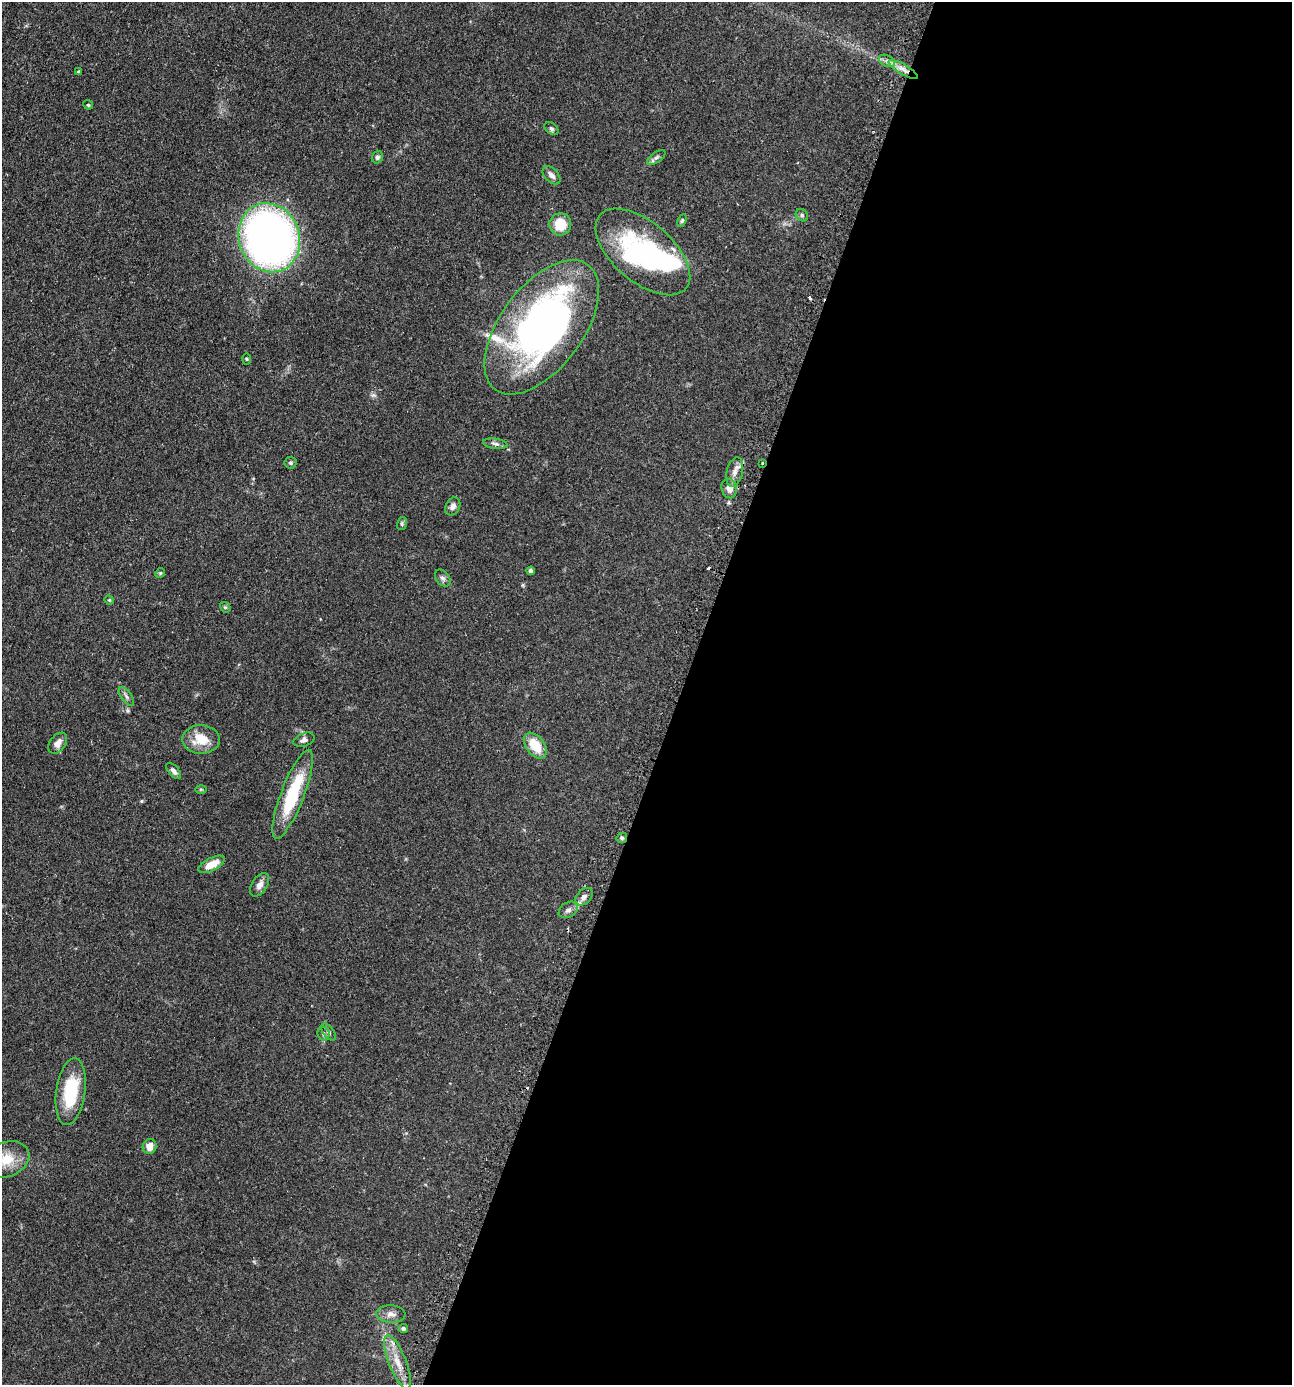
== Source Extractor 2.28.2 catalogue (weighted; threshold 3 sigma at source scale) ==
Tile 12 of 4 x 4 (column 4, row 3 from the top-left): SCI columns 4037-5326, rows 1423-2805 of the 5630 x 5612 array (HDU 1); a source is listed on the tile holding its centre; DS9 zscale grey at full resolution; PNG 1294 x 1387 px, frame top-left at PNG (2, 2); each listed source drawn as its Kron ellipse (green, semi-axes under 4 px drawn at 4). Shown black and unused: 47% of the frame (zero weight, under 2 of 3 exposures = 4% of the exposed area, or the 3 px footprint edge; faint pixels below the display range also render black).
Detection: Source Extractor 2.28.2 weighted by HDU 2 'WHT'; one run over the whole footprint, this tile lists its part. Background 0.152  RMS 0.0074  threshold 0.0331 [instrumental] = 3 sigma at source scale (4.5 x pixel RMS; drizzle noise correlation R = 1.50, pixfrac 1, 0.05/0.05 arcsec/px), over >= 5 px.
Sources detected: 54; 3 inside a brighter object's white glare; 3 cosmic-ray / hot-pixel residue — neither listed nor drawn; the other 48 listed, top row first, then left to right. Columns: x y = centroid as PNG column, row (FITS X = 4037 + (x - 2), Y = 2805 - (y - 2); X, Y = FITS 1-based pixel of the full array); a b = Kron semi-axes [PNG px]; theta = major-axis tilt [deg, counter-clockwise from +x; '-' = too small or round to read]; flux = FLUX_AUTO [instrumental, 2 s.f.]
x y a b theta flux
887 61 8 5 -27 2.4
903 69 16 5 -31 5.5
79 72 4 3 - 1.2
88 105 5 4 - 0.86
551 129 8 5 -39 1.5
377 157 6 5 - 1.9
656 157 10 5 35 1.7
551 175 11 6 -47 3
802 215 7 5 -46 1.5
682 220 6 4 63 0.95
560 224 11 11 - 15
269 238 35 30 -70 390
643 252 56 30 -41 96
542 327 78 41 53 270
246 359 5 3 - 0.69
495 444 12 5 -8 2.1
290 463 6 6 - 1.2
762 463 3 3 - 0.93
735 472 15 8 75 5
729 488 10 7 -75 4.3
453 506 9 7 64 3.1
402 524 6 5 - 1.1
531 571 4 4 - 2.4
160 573 5 4 - 0.86
443 578 9 6 -52 2.2
109 600 5 4 - 0.79
225 607 6 4 -42 1.1
126 696 11 5 -54 2.3
201 739 19 14 -1 16
304 740 11 6 21 2.4
58 743 12 7 53 4.5
535 746 15 9 -52 15
174 771 10 5 -50 2.7
201 789 6 4 -1 0.72
293 794 47 11 69 42
622 838 5 4 - 1.2
211 864 14 6 27 9.4
259 885 13 7 57 3.8
584 897 10 7 45 3.2
568 910 10 7 33 2.9
328 1032 10 5 -53 1.9
323 1034 7 6 - 1.6
71 1092 34 14 82 34
150 1146 7 7 - 6.4
6 1159 24 17 21 15
391 1314 15 8 -3 4.4
403 1329 5 4 - 1.4
397 1362 29 8 -68 11
Overlapping masked pixels (flux is a lower limit): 1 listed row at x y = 762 463
Isophote crosses this tile's border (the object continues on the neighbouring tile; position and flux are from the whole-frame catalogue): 1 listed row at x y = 6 1159